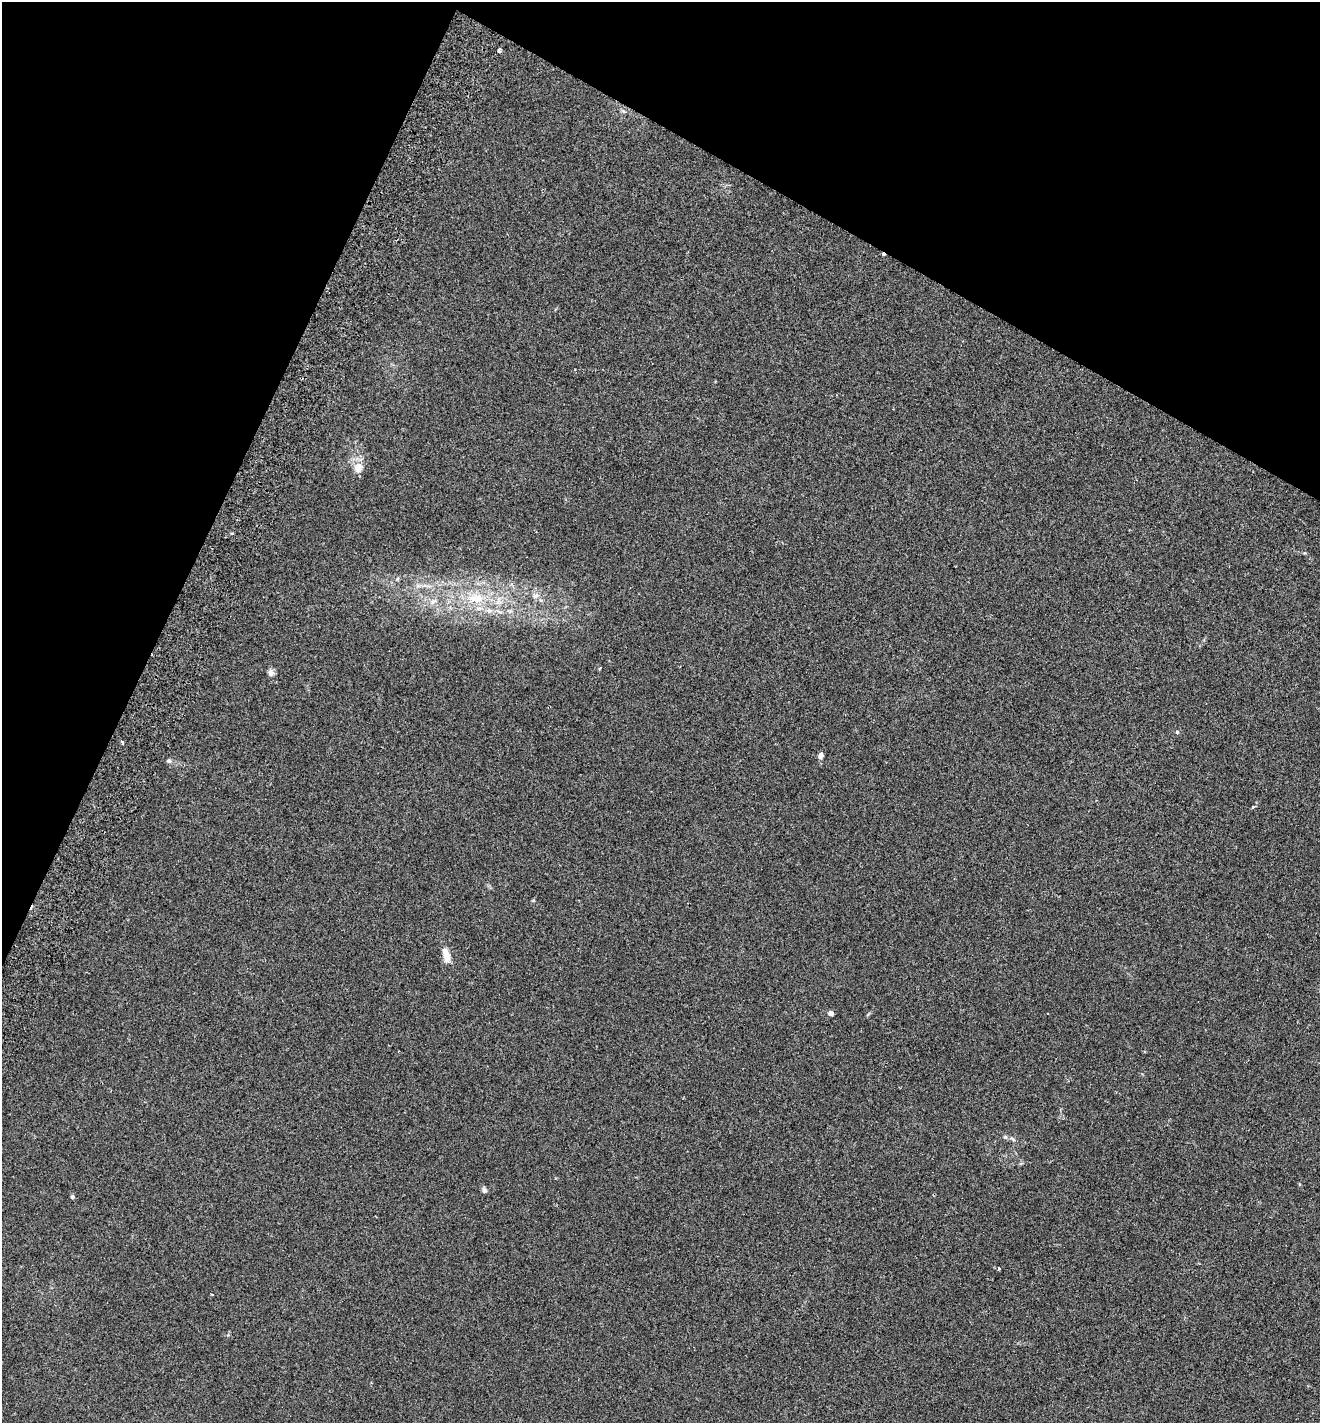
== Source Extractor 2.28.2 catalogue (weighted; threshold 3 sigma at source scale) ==
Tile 2 of 4 x 4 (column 2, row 1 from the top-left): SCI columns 1518-2835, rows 4296-5716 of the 5803 x 5747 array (HDU 1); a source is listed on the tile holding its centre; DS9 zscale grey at full resolution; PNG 1322 x 1425 px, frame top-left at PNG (2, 2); no overlay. Shown black and unused: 23% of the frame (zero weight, under 2 of 3 exposures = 3% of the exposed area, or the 3 px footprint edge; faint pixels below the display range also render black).
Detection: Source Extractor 2.28.2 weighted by HDU 2 'WHT'; one run over the whole footprint, this tile lists its part. Background 0.0531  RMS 0.0077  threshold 0.0346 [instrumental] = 3 sigma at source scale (4.5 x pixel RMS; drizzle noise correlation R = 1.50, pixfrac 1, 0.05/0.05 arcsec/px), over >= 5 px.
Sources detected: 20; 1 cosmic-ray / hot-pixel residue — not listed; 1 inside a brighter listed object's ellipse — not listed separately; the other 18 listed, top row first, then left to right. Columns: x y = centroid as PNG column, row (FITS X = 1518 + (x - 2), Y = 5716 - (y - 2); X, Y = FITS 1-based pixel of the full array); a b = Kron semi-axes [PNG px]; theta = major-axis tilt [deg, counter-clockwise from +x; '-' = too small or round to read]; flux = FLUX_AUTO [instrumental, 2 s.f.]
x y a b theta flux
499 50 4 3 - 3.4
358 468 15 12 72 7.4
418 586 7 4 -18 1.7
535 596 9 6 15 2.9
476 598 24 15 -1 22
432 602 9 5 31 2.4
271 672 11 7 -79 2.7
1177 732 5 5 - 0.9
122 742 3 3 - 2.4
821 755 7 6 - 2.8
169 760 6 6 - 1.5
446 954 19 8 -75 7.4
831 1013 4 4 - 4.8
1005 1137 5 5 - 0.99
1013 1139 8 4 -42 1.4
484 1190 8 6 -81 1.9
72 1197 4 4 - 1.5
999 1268 3 3 - 1.7